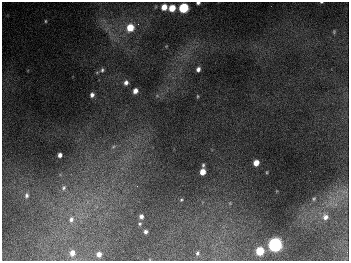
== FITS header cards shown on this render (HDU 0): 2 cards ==
NAXIS1  =                  347
NAXIS2  =                  259

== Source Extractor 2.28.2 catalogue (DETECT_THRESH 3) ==
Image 347 x 259 px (HDU 0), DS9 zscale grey, 1 PNG px = 1 image px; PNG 351 x 263 px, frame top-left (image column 1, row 259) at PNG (2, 2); no overlay
Background 674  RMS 50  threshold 150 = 3 sigma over >= 5 px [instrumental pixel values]
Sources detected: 39; all 39 listed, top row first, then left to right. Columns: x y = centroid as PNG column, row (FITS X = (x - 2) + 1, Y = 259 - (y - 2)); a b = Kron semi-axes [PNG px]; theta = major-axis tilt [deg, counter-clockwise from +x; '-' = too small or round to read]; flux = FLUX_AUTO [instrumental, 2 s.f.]
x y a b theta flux
321 2 4 2 - 2.8e+03
198 3 4 3 - 7.4e+03
164 7 5 5 - 4.2e+04
172 8 5 5 - 6.5e+04
183 8 6 5 - 2.6e+05
45 21 5 3 - 3.6e+03
138 24 4 4 - 5.1e+03
130 28 7 6 - 8.0e+04
334 32 6 4 72 4.4e+03
166 46 4 4 - 2.9e+03
198 69 5 4 - 1.3e+04
102 70 8 6 52 9.1e+03
126 83 6 6 - 1.5e+04
135 91 5 5 - 2.4e+04
92 95 4 4 - 1.3e+04
157 96 6 4 -1 6.0e+03
197 96 5 3 - 3.4e+03
113 147 7 5 18 7.7e+03
60 155 4 4 - 1.5e+04
256 163 5 5 - 3.5e+04
203 165 5 3 - 4.6e+03
202 172 5 4 - 3.7e+04
267 172 4 2 - 2.7e+03
137 186 2 2 - 1.8e+03
64 188 9 7 73 1.5e+04
344 192 10 5 0 1.2e+04
27 195 9 6 89 1.4e+04
314 199 5 4 - 4.2e+03
181 200 4 4 - 3.9e+03
141 216 5 5 - 1.3e+04
325 217 7 7 - 1.6e+04
71 219 10 8 74 2.4e+04
140 224 5 4 - 5.2e+03
146 232 4 3 - 9.0e+03
275 245 6 6 - 1.0e+06
260 251 5 5 - 1.2e+05
72 253 7 6 - 2.4e+04
197 253 5 4 - 5.6e+03
99 254 5 5 - 2.2e+04
At the frame edge (FLAGS 8, measured only in part): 2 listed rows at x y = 321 2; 198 3